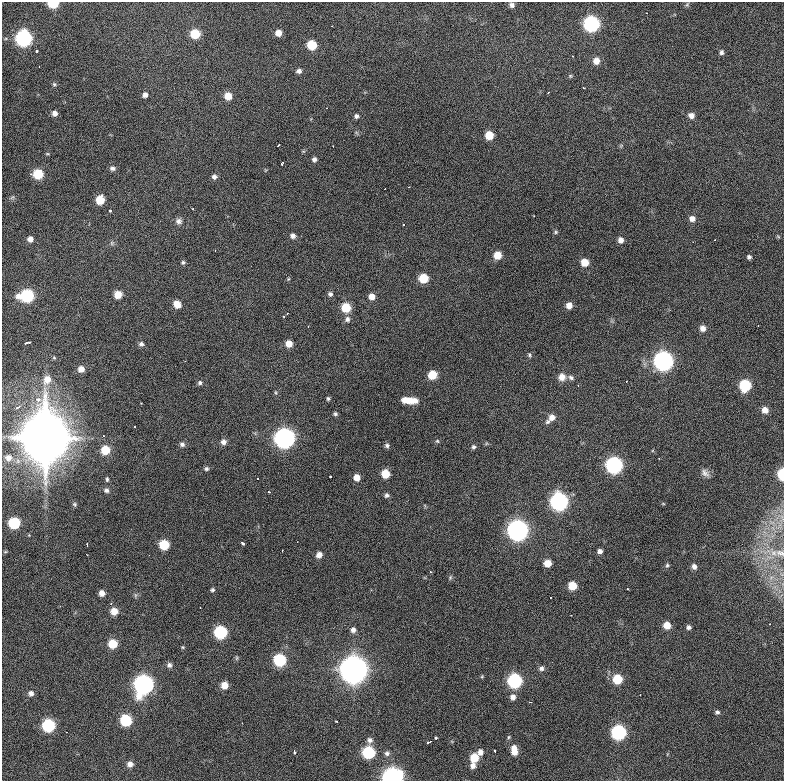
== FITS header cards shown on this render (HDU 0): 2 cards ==
NAXIS1  =                  782 / length of data axis 1
NAXIS2  =                  779 / length of data axis 2

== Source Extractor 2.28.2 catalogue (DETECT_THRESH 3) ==
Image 782 x 779 px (HDU 0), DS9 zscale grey, 1 PNG px = 1 image px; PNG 786 x 783 px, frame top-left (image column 1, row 779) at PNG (2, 2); no overlay
Background 921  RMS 25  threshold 74.3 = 3 sigma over >= 5 px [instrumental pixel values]
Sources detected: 180; all 180 listed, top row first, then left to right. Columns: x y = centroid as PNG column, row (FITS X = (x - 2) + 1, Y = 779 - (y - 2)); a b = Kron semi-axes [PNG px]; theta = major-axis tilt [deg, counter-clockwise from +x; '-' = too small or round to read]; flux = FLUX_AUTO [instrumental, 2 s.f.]
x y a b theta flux
53 3 7 5 2 7.3e+04
687 4 6 5 - 2.6e+03
512 5 6 6 - 5.9e+03
591 24 8 8 - 3.6e+05
332 26 3 2 - 1.8e+03
278 33 6 6 - 1.3e+04
195 34 7 7 - 5.0e+04
24 38 8 8 - 3.9e+05
312 45 6 6 - 5.3e+04
36 51 3 3 - 6.1e+03
721 52 6 5 - 4.4e+03
596 61 7 7 - 1.4e+04
39 66 3 2 - 6.6e+03
299 71 6 5 - 5.5e+03
570 76 6 5 - 2.3e+03
54 84 5 5 - 2.6e+03
584 88 3 2 - 1.3e+03
548 93 3 2 - 1.3e+03
145 95 6 5 - 6.1e+03
228 96 6 6 - 2.0e+04
55 113 6 6 - 7.4e+03
691 115 7 6 - 9.3e+03
356 116 6 6 - 3.9e+03
489 135 6 6 - 3.0e+04
278 145 3 2 - 3.0e+03
333 146 2 2 - 9.4e+02
314 159 6 5 - 4.8e+03
282 163 5 3 - 8.2e+03
112 168 7 6 - 5.2e+03
30 174 3 3 - 1.9e+03
38 174 7 6 - 5.8e+04
214 177 6 6 - 5.5e+03
408 187 3 2 - 1.3e+03
12 197 7 4 44 3.0e+03
100 200 7 6 - 3.9e+04
192 209 3 3 - 1.3e+03
110 211 3 3 - 5.0e+03
534 216 2 2 - 1.3e+03
692 219 7 6 - 9.1e+03
179 221 9 8 - 6.6e+03
404 224 3 3 - 2.8e+03
556 232 5 5 - 2.5e+03
293 236 6 6 - 5.9e+03
30 239 7 7 - 8.5e+03
621 240 6 5 - 9.0e+03
714 240 2 2 - 1.5e+03
693 242 2 2 - 1.0e+03
112 243 6 5 - 3.1e+03
215 250 3 2 - 1.6e+03
497 255 6 6 - 2.5e+04
749 257 5 5 - 3.9e+03
183 262 6 5 - 3.1e+03
585 262 6 6 - 2.4e+04
423 278 7 6 - 4.5e+04
288 279 5 3 - 1.9e+03
118 294 6 6 - 2.3e+04
330 294 6 5 - 4.3e+03
27 296 9 7 3 1.8e+05
372 296 6 6 - 1.3e+04
177 304 7 6 - 2.0e+04
569 305 6 6 - 1.3e+04
346 308 7 7 - 4.6e+04
287 314 3 2 - 1.3e+03
283 316 3 2 - 1.7e+03
347 319 8 7 - 6.2e+03
703 328 7 6 - 1.0e+04
27 343 7 2 16 4.4e+03
141 344 6 6 - 4.5e+03
289 344 6 6 - 1.7e+04
530 355 6 4 -65 2.6e+03
185 361 2 2 - 7.2e+02
663 361 9 8 - 8.1e+05
81 369 6 6 - 1.2e+04
432 375 7 7 - 3.4e+04
562 377 10 9 - 1.2e+04
571 377 8 6 -27 4.8e+03
47 379 11 9 61 1.7e+04
626 382 3 2 - 1.1e+03
200 383 6 5 - 3.5e+03
745 385 7 7 - 1.1e+05
275 392 5 3 - 1.7e+03
38 399 7 5 -14 7.8e+03
328 399 5 4 - 2.8e+03
409 400 15 6 -4 3.0e+04
141 403 3 3 - 2.4e+03
18 407 9 4 33 4.8e+03
765 410 7 6 - 1.3e+04
335 414 5 4 - 3.1e+03
552 417 9 7 60 1.3e+04
135 427 2 2 - 1.4e+03
45 438 49 12 -90 2.1e+07
284 438 8 8 - 9.9e+05
437 441 6 5 - 2.2e+03
223 442 7 7 - 7.5e+03
182 444 7 6 - 4.8e+03
387 445 6 6 - 4.2e+03
473 447 6 5 - 3.8e+03
105 450 7 7 - 4.1e+04
8 458 8 7 - 9.4e+03
614 465 8 8 - 4.3e+05
206 469 6 5 - 3.6e+03
705 473 13 8 -43 8.7e+03
385 474 6 6 - 3.2e+04
782 474 7 4 89 6.3e+04
330 476 3 2 - 3.6e+03
357 477 6 6 - 1.4e+04
257 478 2 2 - 1.3e+03
107 479 6 4 82 2.7e+03
106 490 6 6 - 4.7e+03
269 492 3 3 - 1.8e+03
387 495 6 5 - 4.1e+03
559 502 8 8 - 5.7e+05
75 504 6 5 - 2.4e+03
663 504 5 3 - 1.4e+03
14 523 7 7 - 1.0e+05
518 530 8 8 - 1.1e+06
297 542 2 2 - 8.0e+02
242 543 5 3 - 5.4e+03
87 545 4 2 - 3.2e+03
164 545 7 6 - 5.8e+04
282 551 3 2 - 2.2e+03
600 551 5 5 - 5.8e+03
780 553 14 8 -12 1.1e+04
87 555 2 2 - 1.1e+03
149 555 2 2 - 8.9e+02
319 555 7 6 - 1.0e+04
548 563 6 6 - 2.0e+04
667 565 6 5 - 2.9e+03
694 566 7 6 - 6.8e+03
430 572 3 3 - 1.9e+03
450 577 7 5 71 2.7e+03
572 586 6 6 - 3.4e+04
627 589 3 3 - 3.6e+03
212 590 5 4 - 2.9e+03
102 593 5 5 - 1.0e+04
135 595 7 4 -72 2.7e+03
200 607 2 2 - 1.2e+03
114 611 7 6 - 2.0e+04
571 615 2 2 - 1.1e+03
770 624 2 2 - 1.4e+03
667 625 7 6 - 2.0e+04
688 627 5 5 - 4.8e+03
353 630 7 6 - 6.6e+03
220 632 7 7 - 1.7e+05
113 644 7 7 - 4.0e+04
183 647 5 4 - 1.8e+03
237 658 6 4 89 2.3e+03
280 660 7 7 - 1.3e+05
169 665 7 6 - 5.4e+03
541 668 6 6 - 5.0e+03
354 670 10 10 - 2.7e+06
482 676 5 4 - 1.7e+03
617 679 7 7 - 4.8e+04
515 681 8 7 - 2.4e+05
143 684 9 8 - 8.1e+05
224 685 6 6 - 1.9e+04
31 693 7 6 - 6.6e+03
640 695 2 2 - 9.1e+02
513 697 7 7 - 8.0e+03
530 702 3 2 - 1.3e+03
717 712 6 5 - 3.6e+03
126 720 7 7 - 1.0e+05
336 721 3 3 - 1.6e+03
242 723 2 2 - 7.7e+02
48 725 7 7 - 1.6e+05
67 732 2 2 - 8.6e+02
619 732 8 8 - 2.7e+05
436 738 3 3 - 8.4e+03
370 740 8 8 - 6.8e+03
429 742 6 3 19 8.0e+03
514 750 11 7 -81 2.0e+04
495 751 3 2 - 1.9e+03
294 752 3 3 - 7.6e+03
368 752 7 7 - 1.4e+05
480 752 6 6 - 8.3e+03
387 753 7 7 - 5.0e+03
474 758 7 7 - 3.5e+04
130 764 7 7 - 9.2e+03
473 765 7 6 - 7.9e+03
392 777 8 7 - 1.0e+06
At the frame edge (FLAGS 8, measured only in part): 4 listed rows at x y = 53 3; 782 474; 780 553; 392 777